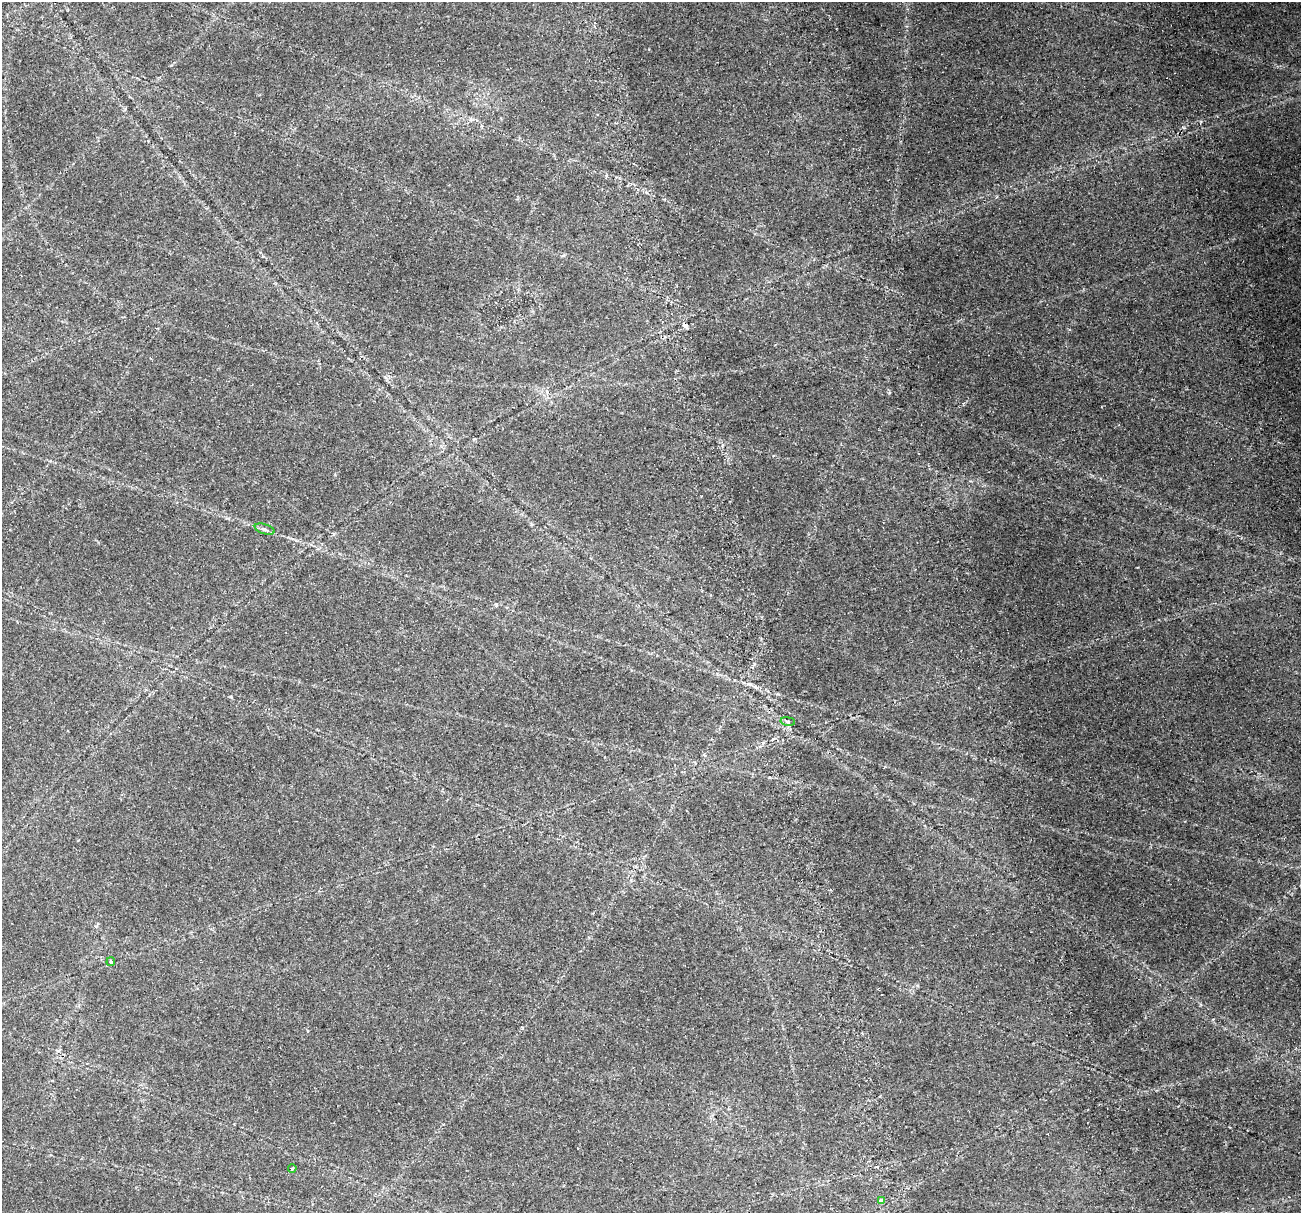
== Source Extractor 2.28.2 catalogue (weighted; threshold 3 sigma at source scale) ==
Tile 6 of 4 x 4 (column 2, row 2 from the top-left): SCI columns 1715-3013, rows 2982-4192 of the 6026 x 5914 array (HDU 1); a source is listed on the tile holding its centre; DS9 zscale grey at full resolution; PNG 1303 x 1215 px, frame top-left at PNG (2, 2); each listed source drawn as its Kron ellipse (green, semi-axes under 4 px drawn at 4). Shown black and unused: <1% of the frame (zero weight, under 2 of 4 exposures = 22% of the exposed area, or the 3 px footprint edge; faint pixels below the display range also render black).
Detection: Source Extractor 2.28.2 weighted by HDU 2 'WHT'; one run over the whole footprint, this tile lists its part. Background 0.0613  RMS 0.0038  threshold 0.0169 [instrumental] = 3 sigma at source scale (4.5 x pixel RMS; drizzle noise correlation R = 1.50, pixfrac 1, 0.0396/0.0396 arcsec/px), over >= 5 px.
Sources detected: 6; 1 cosmic-ray / hot-pixel residue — neither listed nor drawn; the other 5 listed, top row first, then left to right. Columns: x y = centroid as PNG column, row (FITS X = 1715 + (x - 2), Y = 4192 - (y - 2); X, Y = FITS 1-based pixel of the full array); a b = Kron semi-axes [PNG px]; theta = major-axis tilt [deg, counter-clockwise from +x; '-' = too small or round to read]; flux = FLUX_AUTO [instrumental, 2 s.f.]
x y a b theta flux
265 529 10 5 -17 0.88
788 721 7 3 -9 0.55
111 962 4 4 - 0.49
292 1168 4 3 - 0.41
881 1201 4 3 - 2.5